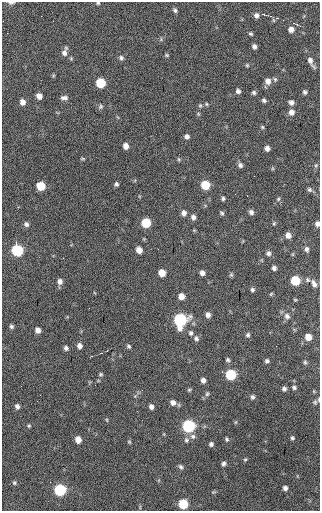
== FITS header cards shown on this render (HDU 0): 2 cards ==
NAXIS1  =                  318 / Axis length
NAXIS2  =                  509 / Axis length

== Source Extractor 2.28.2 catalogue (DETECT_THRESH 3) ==
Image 318 x 509 px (HDU 0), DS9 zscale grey, 1 PNG px = 1 image px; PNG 322 x 513 px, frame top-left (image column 1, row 509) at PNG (2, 2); no overlay
Background 39.9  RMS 7.4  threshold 22.1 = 3 sigma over >= 5 px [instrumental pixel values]
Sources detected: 115; all 115 listed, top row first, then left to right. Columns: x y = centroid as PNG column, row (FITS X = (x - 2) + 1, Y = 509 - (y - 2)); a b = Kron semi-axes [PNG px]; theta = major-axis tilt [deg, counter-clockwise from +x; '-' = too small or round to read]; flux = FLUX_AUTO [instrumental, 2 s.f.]
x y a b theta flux
11 3 9 4 0 1300
98 3 5 4 - 600
175 10 6 5 - 1100
256 15 7 6 - 1900
41 16 3 2 - 570
270 16 4 3 - 650
277 18 3 2 - 1200
3 21 2 2 - 320
291 29 6 6 - 2300
251 34 5 4 - 750
254 46 5 4 - 1500
65 52 12 6 72 2300
167 55 6 4 -21 620
121 58 7 6 - 1200
311 61 13 5 -62 2500
247 65 5 4 - 610
268 81 8 7 - 2900
101 83 6 6 - 21000
238 91 6 5 - 1400
254 92 5 5 - 1000
305 92 5 4 - 1000
39 96 6 5 - 2900
64 98 9 5 -1 1600
264 100 5 4 - 1000
22 102 6 5 - 2600
291 102 6 5 - 1500
206 104 5 5 - 630
200 105 6 5 - 790
101 107 6 5 - 930
291 112 7 6 - 2600
262 127 5 4 - 650
187 137 6 6 - 1500
126 146 6 5 - 3100
267 148 5 4 - 2000
83 159 6 3 8 530
179 159 6 4 -88 610
240 165 6 5 - 1300
316 165 6 4 45 650
116 184 4 4 - 960
205 185 6 6 - 16000
41 186 6 6 - 14000
309 189 6 5 - 1000
223 198 4 3 - 870
278 199 5 5 - 680
251 212 6 5 - 1400
184 213 6 5 - 2000
222 213 6 4 -51 790
193 217 6 6 - 1600
146 223 6 6 - 18000
274 223 5 4 - 580
26 224 6 5 - 1300
317 224 6 5 - 1600
288 235 6 5 - 2600
307 249 7 5 -80 1300
17 250 7 6 - 43000
139 250 6 5 - 3500
268 253 6 6 - 1300
274 268 4 4 - 1400
162 273 6 5 - 6500
202 273 5 4 - 2000
231 275 6 5 - 690
295 280 6 6 - 20000
307 280 7 5 -42 990
60 281 7 7 - 2000
314 283 10 5 -62 2000
252 290 5 5 - 1000
271 294 5 3 - 490
181 296 5 5 - 3400
295 300 5 3 - 450
208 315 5 5 - 2000
287 316 9 7 -56 2000
180 320 8 7 - 71000
11 326 5 5 - 1000
38 330 6 5 - 2500
191 333 7 6 - 1100
248 335 6 5 - 1000
308 337 6 6 - 5100
196 338 7 6 - 1400
79 346 6 5 - 1900
129 346 5 4 - 800
66 348 5 5 - 1400
228 360 5 5 - 900
267 361 5 4 - 1100
305 362 6 5 - 790
100 374 5 5 - 660
231 375 6 6 - 31000
203 380 6 5 - 1800
294 387 5 4 - 890
284 389 5 5 - 1300
189 390 6 5 - 640
207 394 7 5 73 920
252 397 6 5 - 1100
173 402 7 7 - 2400
315 402 7 7 - 1100
17 406 6 5 - 1600
151 407 5 5 - 1700
107 420 5 3 - 470
236 422 5 3 - 490
29 426 5 4 - 640
189 426 7 6 - 64000
193 436 8 7 - 1700
292 438 5 4 - 750
78 439 6 5 - 4300
227 439 5 4 - 790
186 440 7 6 - 1300
129 442 5 4 - 560
211 444 5 5 - 1200
245 459 5 4 - 600
223 464 6 5 - 1100
181 467 7 5 -55 1100
14 483 6 5 - 830
285 488 5 5 - 1600
60 490 6 6 - 41000
213 492 6 4 11 620
183 504 6 6 - 19000
At the frame edge (FLAGS 8, measured only in part): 5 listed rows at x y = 11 3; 98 3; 3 21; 317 224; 315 402